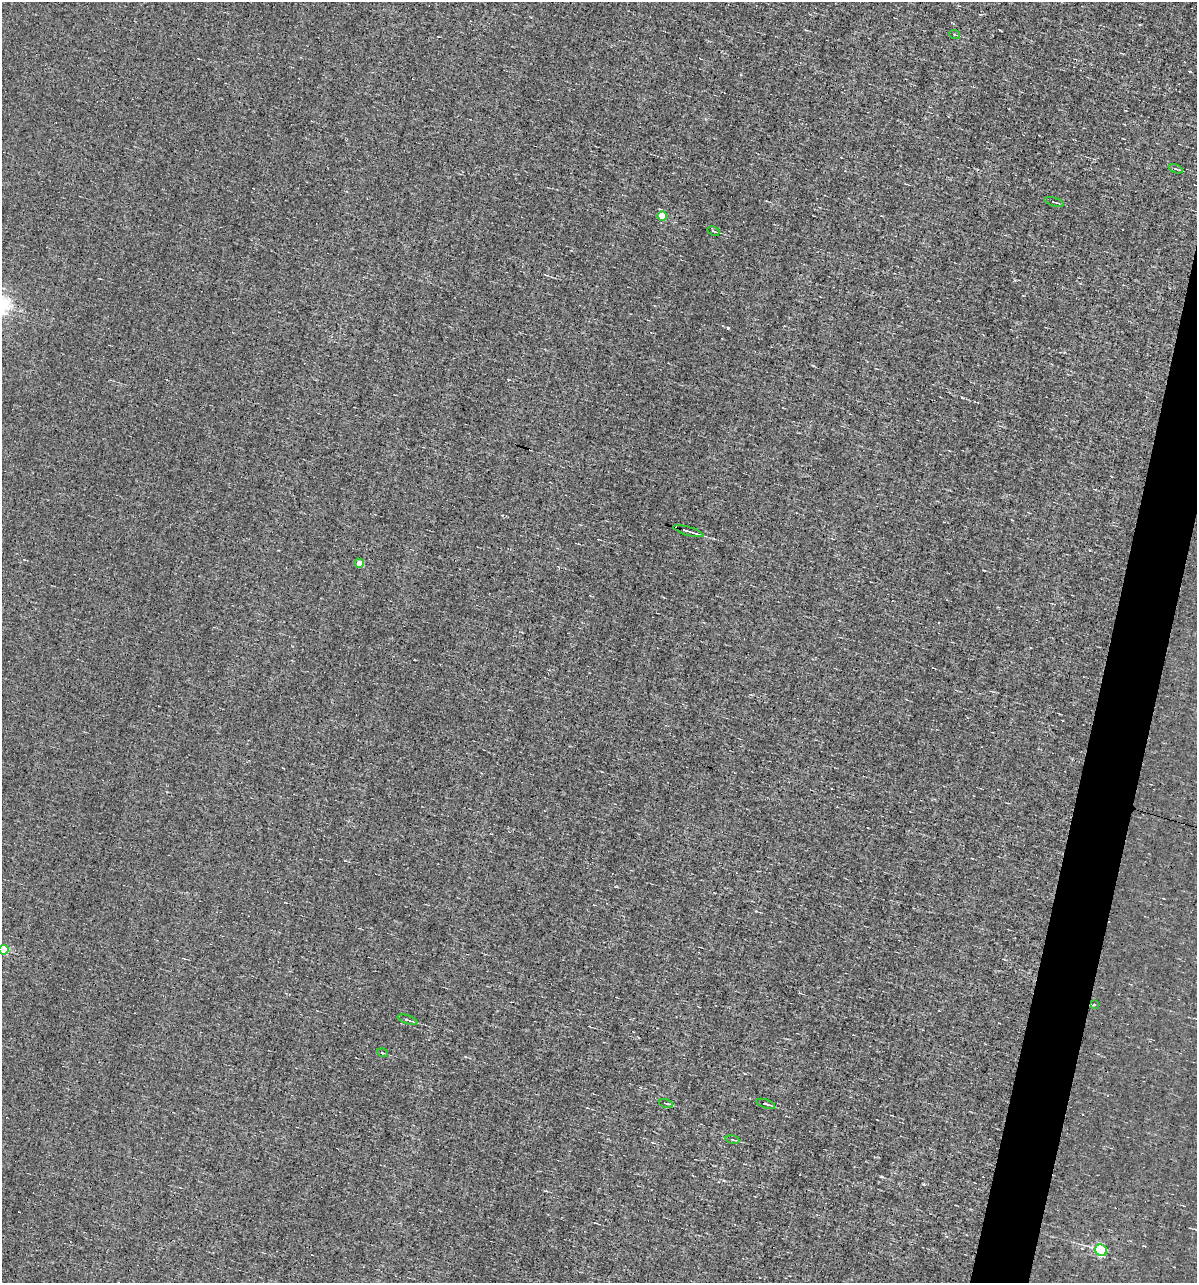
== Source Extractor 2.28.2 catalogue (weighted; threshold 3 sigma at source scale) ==
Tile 10 of 4 x 4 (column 2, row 3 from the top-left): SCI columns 1308-2502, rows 1282-2562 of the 5129 x 5124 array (HDU 1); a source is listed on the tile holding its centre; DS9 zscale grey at full resolution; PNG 1199 x 1285 px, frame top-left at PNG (2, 2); each listed source drawn as its Kron ellipse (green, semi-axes under 4 px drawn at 4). Shown black and unused: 3% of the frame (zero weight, under 3 of 4 exposures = <1% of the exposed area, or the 3 px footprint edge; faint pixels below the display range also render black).
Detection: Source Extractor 2.28.2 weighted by HDU 2 'WHT'; one run over the whole footprint, this tile lists its part. Background -0.00277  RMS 0.056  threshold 0.251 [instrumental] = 3 sigma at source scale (4.5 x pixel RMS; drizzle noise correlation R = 1.50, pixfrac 1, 0.05/0.05 arcsec/px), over >= 5 px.
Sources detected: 18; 3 cosmic-ray / hot-pixel residue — neither listed nor drawn; the other 15 listed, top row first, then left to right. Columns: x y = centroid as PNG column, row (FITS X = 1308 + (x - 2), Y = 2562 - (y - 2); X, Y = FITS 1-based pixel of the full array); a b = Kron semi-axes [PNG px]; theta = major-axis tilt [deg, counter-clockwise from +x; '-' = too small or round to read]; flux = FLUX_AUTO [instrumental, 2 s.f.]
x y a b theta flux
955 35 5 3 - 6.2
1176 169 7 3 -18 9.1
1054 202 10 2 -17 8.2
662 216 5 4 - 110
713 231 6 4 -26 7.7
688 531 15 2 -16 33
359 563 4 4 - 100
4 950 5 5 - 280
1094 1005 4 3 - 8.9
407 1020 10 3 -19 11
382 1053 5 3 - 6.8
666 1103 7 3 -13 6.9
765 1104 10 3 -17 11
732 1140 7 2 -11 7.2
1101 1250 6 5 - 680
Overlapping masked pixels (flux is a lower limit): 1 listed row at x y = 688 531
Isophote crosses this tile's border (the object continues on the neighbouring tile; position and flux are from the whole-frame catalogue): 1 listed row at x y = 4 950
Unlisted compact peaks at least as high as the median listed source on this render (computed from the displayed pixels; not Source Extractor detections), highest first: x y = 728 328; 962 397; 923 1184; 881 1176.